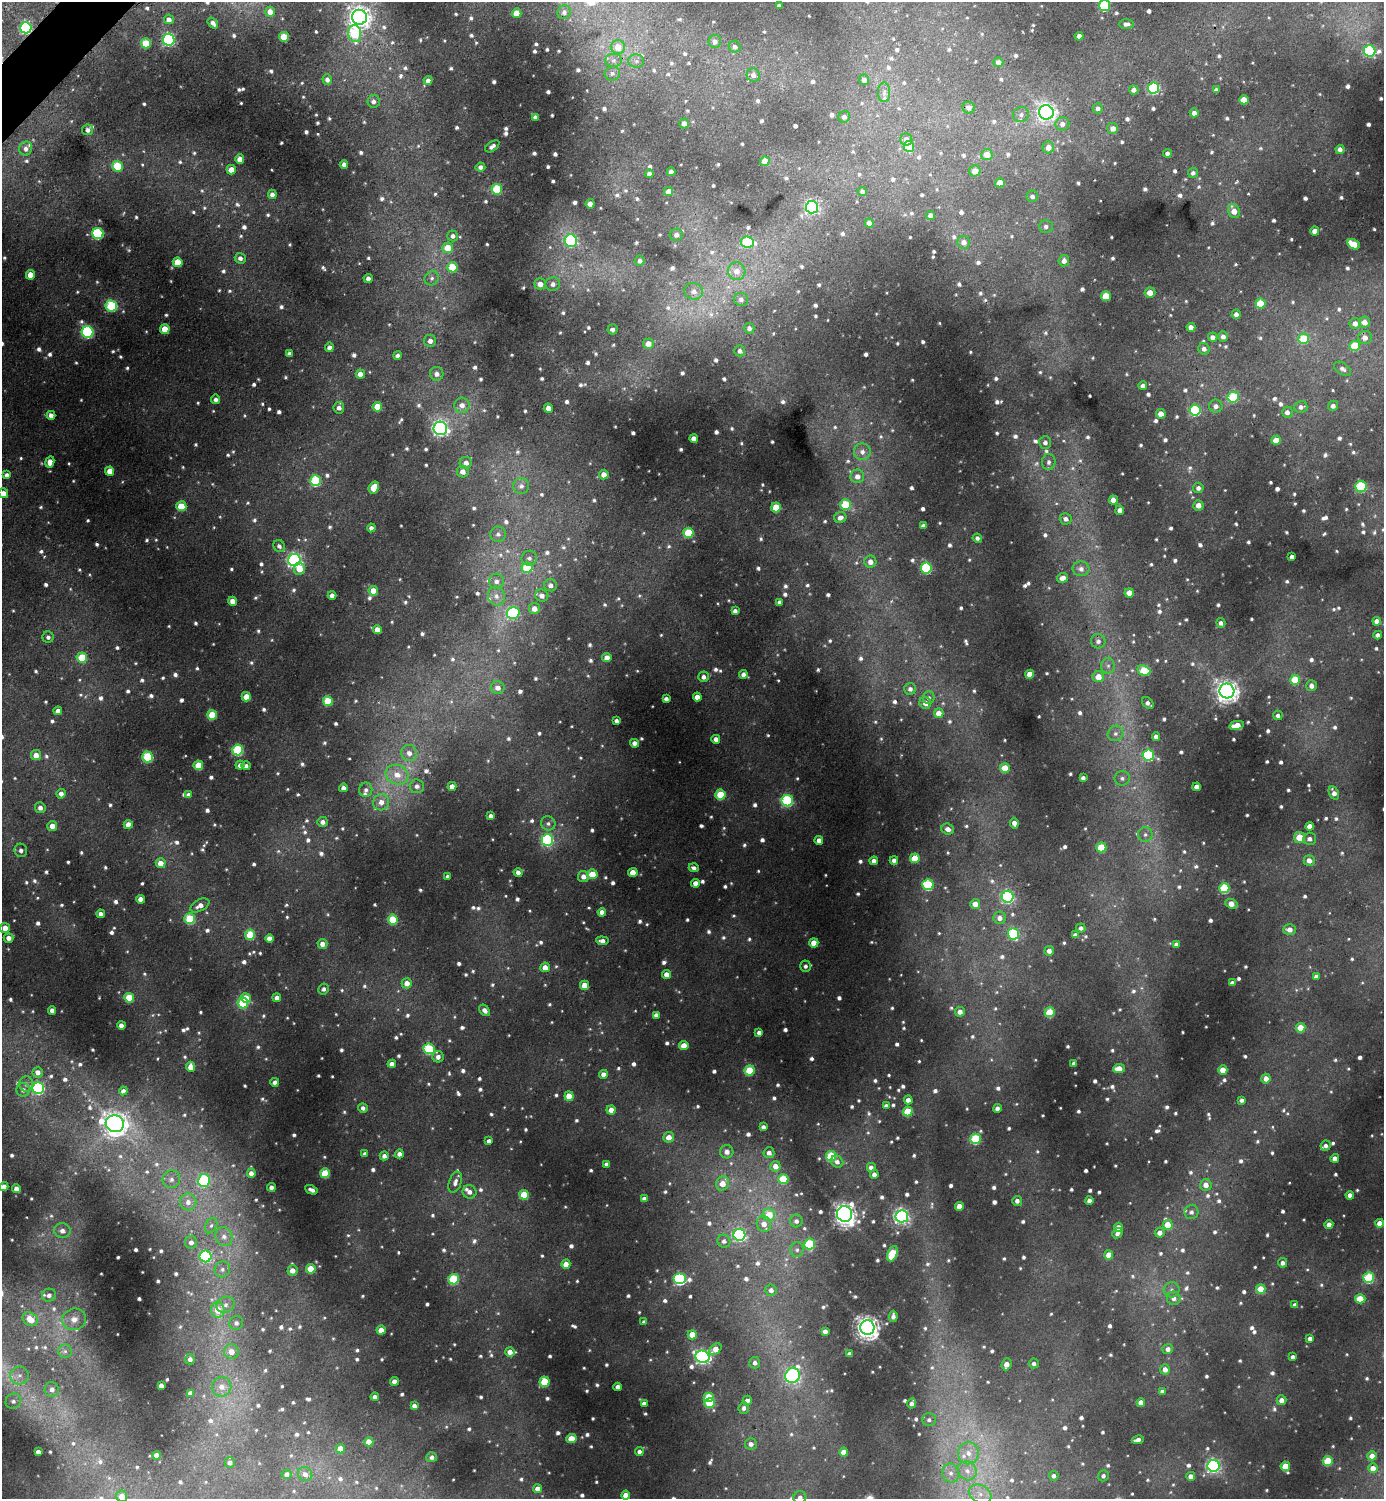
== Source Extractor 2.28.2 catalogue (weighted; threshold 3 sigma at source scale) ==
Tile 11 of 4 x 4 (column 3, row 3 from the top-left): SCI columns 2928-4309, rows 1502-2998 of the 5996 x 5997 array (HDU 1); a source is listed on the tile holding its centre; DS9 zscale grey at full resolution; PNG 1386 x 1501 px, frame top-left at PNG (2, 2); each listed source drawn as its Kron ellipse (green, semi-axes under 4 px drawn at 4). Shown black and unused: <1% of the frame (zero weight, under 2 of 3 exposures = <1% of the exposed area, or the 3 px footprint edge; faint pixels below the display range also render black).
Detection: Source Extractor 2.28.2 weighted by HDU 2 'WHT'; one run over the whole footprint, this tile lists its part. Background 0.0503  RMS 0.0059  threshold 0.0264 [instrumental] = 3 sigma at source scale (4.5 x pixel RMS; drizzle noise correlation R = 1.50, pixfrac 1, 0.05/0.05 arcsec/px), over >= 5 px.
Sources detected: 1516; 6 too faint to see at this stretch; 1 cosmic-ray / hot-pixel residue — neither listed nor drawn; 14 inside a brighter listed object's ellipse — not listed separately; of the other 1495, all 500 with FLUX_AUTO >= 2.04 (the completeness limit of this list) listed and drawn (995 fainter detections not listed), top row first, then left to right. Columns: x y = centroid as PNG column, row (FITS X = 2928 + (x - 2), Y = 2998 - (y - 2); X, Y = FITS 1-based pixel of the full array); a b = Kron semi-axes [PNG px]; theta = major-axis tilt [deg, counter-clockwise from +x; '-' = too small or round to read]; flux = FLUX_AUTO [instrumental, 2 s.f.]
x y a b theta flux
779 6 4 4 - 2.2
1104 6 5 5 - 45
270 12 5 5 - 4.8
564 12 7 6 - 2
517 13 5 4 - 9.4
359 17 7 7 - 480
169 19 5 5 - 2.6
213 23 6 4 -52 2.7
1126 24 7 5 0 2.2
26 28 5 5 - 90
355 34 8 6 -81 32
1079 36 4 4 - 4.2
284 37 5 5 - 13
168 40 6 6 - 90
715 41 6 6 - 2.9
146 43 5 5 - 20
618 47 7 7 - 8.2
735 47 6 5 - 2.2
1370 51 6 5 - 61
614 60 8 6 1 2.2
636 61 8 6 -1 2.3
998 62 5 5 - 3.2
612 73 7 7 - 2.2
753 75 7 6 - 2.7
327 80 5 4 - 2.5
428 80 4 4 - 3.2
864 80 5 5 - 3.1
1154 88 5 5 - 70
1134 90 5 4 - 2.8
1216 90 4 4 - 2.2
884 92 10 6 89 2.4
1244 100 5 4 - 11
373 101 6 6 - 2.6
969 108 6 6 - 2.9
1098 108 5 5 - 2.2
1046 112 7 7 - 240
1194 113 4 4 - 2.9
1021 115 8 7 - 2.4
535 117 4 4 - 2.1
844 117 6 5 - 2.3
684 123 5 5 - 3.8
1062 124 7 6 - 3
1113 128 5 5 - 4
88 130 5 5 - 2.2
906 140 6 6 - 3.9
492 146 8 4 34 2.6
909 147 5 5 - 19
1048 147 6 5 - 4.3
26 149 7 6 - 2.8
1340 149 4 4 - 2.8
1167 153 4 4 - 2.4
987 155 5 5 - 7.6
240 159 5 4 - 5.1
765 161 4 4 - 8.9
344 164 4 4 - 2.7
117 166 5 5 - 26
480 167 5 4 - 2.5
231 170 4 4 - 8.1
975 171 5 5 - 5.3
671 172 4 4 - 3.2
1193 173 5 5 - 2.2
649 174 4 4 - 2.6
1000 183 5 4 - 6.4
497 189 5 5 - 33
668 191 4 4 - 5.2
862 191 4 4 - 2.1
272 194 5 4 - 2.7
1032 196 5 5 - 2.1
590 204 4 4 - 4.8
812 207 6 6 - 120
1234 211 7 5 -65 6.7
931 215 4 4 - 3.6
869 223 4 4 - 5.9
1046 226 7 6 - 2.1
1315 231 4 4 - 4.9
98 233 5 5 - 68
676 235 6 6 - 2.7
453 236 5 5 - 2.2
571 241 6 6 - 51
747 242 7 5 -5 32
964 242 6 6 - 3.6
1353 244 6 5 - 17
448 248 5 5 - 11
240 258 5 5 - 2.4
640 261 5 5 - 2.1
1064 261 6 5 - 3.6
178 262 5 5 - 16
452 267 5 5 - 19
737 271 9 8 - 5.9
30 275 5 4 - 8.1
432 278 7 6 - 2.1
368 279 4 4 - 2.8
540 284 5 5 - 5.3
553 284 7 6 - 3
694 291 9 8 - 3.9
1150 292 5 5 - 5.6
1106 296 5 5 - 18
741 299 7 6 - 2.4
1260 303 5 5 - 19
111 306 6 5 - 48
1236 314 5 4 - 2.7
1364 322 5 5 - 5.7
1355 323 5 5 - 4.4
1191 327 4 4 - 4
749 328 5 5 - 2.2
165 329 5 4 - 13
612 329 5 5 - 2.4
88 332 6 5 - 78
1223 336 5 5 - 2.9
1213 337 4 4 - 3
1365 337 7 6 - 3.8
1304 339 5 5 - 26
430 341 6 6 - 3.1
648 344 5 5 - 5.3
1355 346 5 5 - 25
329 347 5 4 - 2.6
1204 349 6 5 - 2.6
740 351 5 5 - 2.2
289 353 4 4 - 2.5
397 356 4 4 - 2.2
1342 369 9 5 -34 2.3
360 374 4 4 - 4.8
437 374 7 6 - 3.4
1143 386 4 4 - 2.9
1233 397 6 5 - 36
216 399 5 4 - 2.5
462 405 8 7 - 4.4
1216 406 6 6 - 3.2
1333 406 5 5 - 2.6
377 407 5 5 - 12
1301 407 6 6 - 2.5
339 408 5 5 - 3
548 408 4 4 - 4.9
1195 410 5 5 - 54
1287 412 5 5 - 2.7
1161 414 5 4 - 6.6
51 415 4 4 - 3.3
440 428 7 6 - 190
694 439 4 4 - 6.3
1276 440 4 4 - 9.5
1045 442 6 6 - 2.5
862 452 8 8 - 3.8
50 462 6 4 81 5.2
1049 462 8 7 - 2.5
466 463 6 6 - 3.5
110 471 4 4 - 8.2
463 471 6 6 - 3.9
604 474 5 4 - 5.2
7 475 4 4 - 2.4
857 476 7 7 - 4.4
315 481 5 5 - 43
521 486 8 8 - 3
1361 487 5 5 - 39
374 488 6 5 - 15
1198 488 5 5 - 2.5
3 493 5 5 - 5.5
1113 500 4 4 - 6.2
845 504 5 5 - 26
1198 505 5 5 - 4.3
181 506 5 5 - 23
776 507 5 5 - 18
1120 510 5 4 - 2.9
840 517 6 5 - 3.9
1066 519 6 5 - 2.8
923 526 4 4 - 3
371 528 4 4 - 2.4
688 533 5 5 - 28
498 534 8 7 - 2.6
977 538 4 4 - 2.1
279 546 6 5 - 2.1
1292 557 4 4 - 3
529 558 7 7 - 2.8
294 560 6 6 - 150
870 562 6 6 - 4.2
527 568 5 5 - 23
926 568 5 5 - 54
299 569 6 5 - 8.9
1081 569 8 7 - 3.6
1062 578 6 5 - 4.7
496 581 7 7 - 3.3
550 585 6 6 - 3.2
373 591 5 4 - 13
1129 593 4 4 - 6.8
332 595 4 4 - 3.3
496 596 9 8 - 4.3
542 596 6 6 - 3.3
233 601 4 4 - 5.1
779 602 4 3 - 2.1
534 609 5 5 - 4.5
735 611 4 4 - 2.6
513 613 6 6 - 51
1377 621 4 4 - 4.4
1221 623 5 4 - 2.1
377 630 4 4 - 6.5
1378 635 4 4 - 2.8
48 637 5 5 - 2.3
1098 641 7 7 - 2.6
82 657 5 5 - 23
607 658 4 4 - 6.8
1108 666 8 6 90 2.2
1144 671 6 5 - 23
743 674 4 4 - 2.5
1030 674 4 4 - 9.3
704 677 5 5 - 2.6
1098 677 5 5 - 7.6
1295 680 5 5 - 20
1311 686 5 5 - 3.8
498 688 7 6 - 3.9
910 689 6 6 - 2.4
1227 691 7 7 - 410
246 697 5 4 - 9.3
697 697 4 4 - 4.8
929 698 6 6 - 2.1
666 699 4 4 - 2.3
328 701 5 5 - 23
925 703 6 5 - 3.8
1148 703 7 5 -46 2.3
58 711 4 4 - 3.8
939 713 5 4 - 7.2
212 715 5 5 - 21
1278 715 5 4 - 2.1
616 721 4 4 - 2.3
1237 725 7 4 10 10
1115 733 8 7 - 2.7
1156 736 4 4 - 3.5
716 739 4 4 - 4
635 743 4 4 - 3.8
238 750 5 5 - 53
409 753 8 8 - 4.5
36 755 5 5 - 6.2
1148 755 5 5 - 64
148 757 5 5 - 44
198 765 5 5 - 17
240 765 4 4 - 2.6
246 766 4 4 - 2.3
1005 768 5 5 - 16
397 775 11 9 -21 9
1083 778 4 4 - 2.2
1122 778 7 7 - 2.4
417 786 7 7 - 3
452 786 4 4 - 3.9
1197 787 4 4 - 5.3
343 788 4 4 - 2.7
366 790 7 6 - 2.4
1334 793 7 4 -65 3.9
61 794 5 4 - 3.2
720 794 5 5 - 20
189 795 4 4 - 3.4
787 801 5 5 - 64
381 802 8 8 - 5.5
40 808 5 5 - 3
491 816 4 4 - 2.8
323 822 5 5 - 3.2
548 823 7 7 - 2.1
1014 823 5 4 - 3.4
128 825 4 4 - 7.2
52 826 5 5 - 5.2
1310 826 4 4 - 6.1
948 829 6 5 - 3.8
1145 835 7 7 - 2.2
1300 837 5 5 - 13
1310 839 6 6 - 3.1
547 840 6 6 - 72
819 840 4 4 - 3.7
1101 847 5 5 - 23
21 850 6 6 - 2.6
915 858 5 5 - 18
894 860 4 4 - 2.8
1309 860 5 5 - 5
874 861 4 4 - 3.6
161 863 5 5 - 8
694 868 5 4 - 2.2
518 872 4 4 - 2.8
633 872 4 4 - 8.1
592 874 5 5 - 17
583 876 5 5 - 4.2
448 877 4 4 - 2.2
695 883 4 4 - 4.4
928 885 5 5 - 40
1224 888 5 5 - 41
1008 897 6 6 - 110
140 899 4 4 - 4.3
975 904 5 5 - 5.7
1232 904 6 4 -23 7.5
200 905 10 5 27 4.6
602 912 4 4 - 4.1
101 914 4 4 - 2.8
1000 918 6 6 - 3.8
190 919 5 5 - 31
393 920 5 5 - 24
5 928 5 5 - 6.3
1081 928 5 4 - 2.1
1290 929 6 5 - 3.8
1014 934 6 5 - 50
250 935 5 5 - 22
1075 935 4 4 - 2.8
9 938 5 5 - 4
269 938 4 4 - 5.3
602 941 6 4 -6 3.6
814 943 4 4 - 8.2
322 944 5 5 - 4.5
1176 944 4 4 - 2.8
1049 951 5 4 - 3.1
805 966 6 5 - 2.1
545 967 5 4 - 5.8
666 974 4 4 - 4.9
1316 976 4 4 - 2.6
407 983 5 5 - 5.6
1232 983 4 4 - 2.3
585 985 4 4 - 10
324 989 5 5 - 2.3
129 998 5 5 - 23
246 998 5 4 - 16
277 998 4 4 - 3.1
243 1003 5 5 - 28
52 1010 4 4 - 3.5
485 1010 6 4 -48 2.8
960 1012 5 5 - 3.9
1050 1012 5 5 - 26
656 1015 4 4 - 3
121 1025 4 4 - 3.6
1301 1028 5 4 - 15
759 1033 4 4 - 2.5
684 1046 4 4 - 8.8
429 1049 6 5 - 43
438 1057 5 5 - 2.9
1074 1063 4 4 - 2.4
392 1064 4 4 - 5.1
191 1067 5 4 - 5.7
1119 1069 6 4 4 7.4
749 1070 5 5 - 23
1223 1070 4 4 - 9.1
38 1072 5 5 - 4.3
603 1074 4 4 - 3.8
1266 1079 5 4 - 4.5
275 1082 4 4 - 3.5
26 1084 7 7 - 2.5
38 1088 6 6 - 94
23 1090 7 6 - 2.6
123 1091 4 4 - 2.8
569 1096 4 4 - 10
908 1100 4 4 - 4.4
1242 1100 4 4 - 2.2
886 1106 4 4 - 2.5
363 1108 5 4 - 2.4
997 1108 4 4 - 2.5
611 1110 4 4 - 5.7
908 1111 5 5 - 26
115 1124 9 8 - 490
763 1127 4 4 - 2.2
669 1137 5 5 - 5.6
975 1139 5 5 - 44
489 1141 4 4 - 2.5
1326 1146 5 5 - 2.1
727 1152 6 6 - 3.9
769 1153 5 5 - 3
365 1154 4 4 - 2.9
399 1154 4 4 - 3
384 1156 4 4 - 2.6
831 1156 5 5 - 31
1335 1158 4 4 - 3.8
837 1162 6 5 - 2.8
606 1164 4 4 - 2.7
775 1166 5 5 - 5.3
871 1167 5 5 - 2.8
251 1173 4 4 - 3.7
325 1173 5 5 - 20
874 1174 4 4 - 2.9
171 1179 9 8 - 3.7
783 1179 5 5 - 27
204 1181 6 6 - 52
455 1182 11 6 72 3.4
722 1183 7 6 - 8.6
1206 1185 6 6 - 5.1
4 1187 5 4 - 4
271 1187 4 4 - 2.6
16 1189 4 4 - 5.2
311 1190 6 4 -25 2.5
470 1192 7 6 - 3.2
524 1195 5 5 - 19
1350 1195 4 4 - 3.8
644 1199 4 4 - 2.5
1017 1201 5 5 - 2.8
1089 1201 4 4 - 3.6
188 1202 8 8 - 4.7
959 1206 4 4 - 8.7
1191 1212 7 7 - 2.6
845 1214 8 7 - 380
769 1215 6 6 - 14
902 1216 6 6 - 180
796 1221 6 6 - 2.3
1380 1223 4 4 - 6.1
764 1224 8 7 - 5.3
1168 1225 5 5 - 14
1329 1225 4 4 - 4.4
211 1226 8 5 62 2.1
1118 1227 4 4 - 3.9
62 1231 8 7 - 3.7
1118 1233 6 4 41 2.3
1160 1233 5 5 - 4.3
739 1235 6 6 - 90
224 1236 9 8 - 4.4
724 1241 7 6 - 2.1
191 1242 6 6 - 3.4
810 1244 5 5 - 33
797 1250 7 6 - 2.1
892 1254 8 5 67 27
1109 1255 4 4 - 7.9
206 1256 6 6 - 60
1283 1263 5 4 - 2.5
566 1264 4 4 - 6.2
222 1269 8 7 - 3
311 1269 5 4 - 14
292 1270 5 5 - 4.7
1369 1278 5 5 - 50
453 1279 5 5 - 40
680 1279 6 5 - 79
1261 1289 5 4 - 20
771 1290 6 6 - 3
1172 1290 8 7 - 2.2
49 1295 7 6 - 3.2
1174 1298 7 6 - 3.3
1360 1299 5 4 - 11
225 1305 9 8 - 3.8
1295 1305 4 4 - 3.4
218 1310 8 6 -81 13
893 1316 5 4 - 2.5
30 1319 8 6 -35 11
74 1319 12 10 18 5.8
644 1322 4 4 - 2.1
236 1323 7 6 - 3.1
867 1328 7 7 - 450
381 1330 4 4 - 7.4
825 1331 4 4 - 3.1
692 1335 4 4 - 10
1310 1338 4 4 - 2.7
715 1349 7 4 42 7
1168 1349 5 5 - 3
65 1351 7 6 - 2.2
231 1352 7 7 - 7.1
510 1352 5 5 - 4.7
849 1354 4 4 - 3.4
702 1357 7 6 - 150
1293 1357 4 4 - 2.3
190 1359 5 5 - 2.5
755 1363 6 5 - 3
1034 1363 5 5 - 2.3
1007 1364 6 4 68 4.7
1165 1369 5 5 - 3.9
19 1375 9 9 - 4.3
793 1375 8 7 - 120
395 1381 4 4 - 4.9
545 1382 5 5 - 25
161 1386 4 4 - 3.4
222 1387 10 9 - 5.6
618 1387 4 4 - 4.4
52 1389 7 7 - 4.1
1162 1391 4 4 - 2.2
190 1393 4 4 - 3.3
375 1397 4 4 - 3.1
709 1397 5 5 - 28
747 1400 5 4 - 3.3
1281 1400 5 4 - 3.7
13 1401 8 7 - 2.7
1141 1402 4 4 - 4.7
644 1403 4 4 - 2.7
710 1403 5 5 - 19
912 1403 5 4 - 2.6
414 1406 4 4 - 2.6
744 1408 5 5 - 2.2
929 1420 7 6 - 2.3
571 1439 5 4 - 10
1138 1440 6 4 11 3.2
369 1442 4 4 - 9.7
751 1444 6 5 - 3.1
340 1449 4 4 - 9.7
639 1451 4 4 - 2.6
38 1452 4 4 - 3.2
844 1452 4 4 - 5.4
968 1453 11 10 - 7.6
156 1455 4 4 - 7.4
1372 1456 4 4 - 5.3
432 1457 5 5 - 2.1
1328 1461 5 5 - 22
230 1462 5 5 - 2.1
1213 1466 6 6 - 140
1285 1466 4 4 - 12
1373 1468 5 5 - 4.9
967 1471 10 9 - 5.6
951 1473 9 8 - 4.3
287 1474 5 5 - 2.2
305 1474 7 6 - 3.3
1054 1476 5 5 - 2.4
1103 1476 5 5 - 2
1191 1476 4 4 - 3.9
538 1489 4 4 - 5.1
980 1494 12 8 -29 6
626 1495 4 4 - 6.6
122 1496 5 5 - 5.5
800 1497 6 6 - 2.1
Overlapping masked pixels (flux is a lower limit): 1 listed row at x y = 26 28
Isophote crosses this tile's border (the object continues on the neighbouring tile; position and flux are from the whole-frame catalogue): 5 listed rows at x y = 1104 6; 3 493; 4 1187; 122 1496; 800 1497